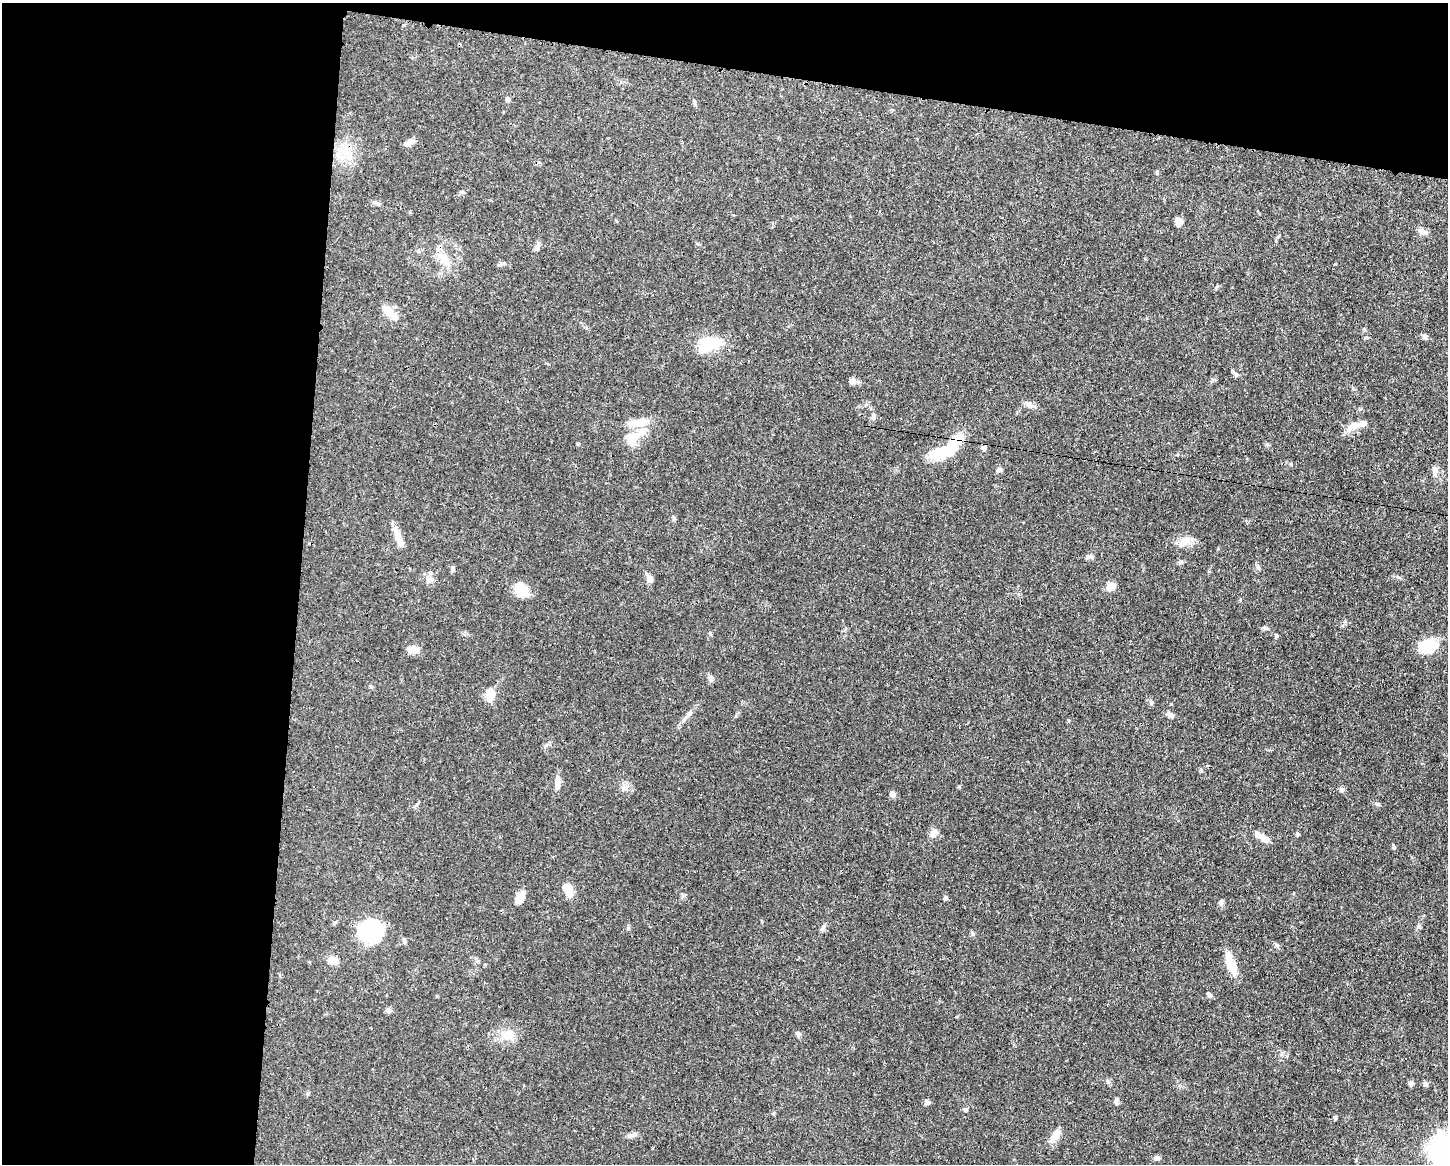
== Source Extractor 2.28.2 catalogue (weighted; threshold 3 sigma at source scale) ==
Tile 1 of 3 x 4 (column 1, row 1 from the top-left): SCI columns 112-1557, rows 3491-4652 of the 4670 x 4659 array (HDU 1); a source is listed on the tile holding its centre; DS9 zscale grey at full resolution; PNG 1450 x 1166 px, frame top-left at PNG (2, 3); no overlay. Shown black and unused: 27% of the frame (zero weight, under 3 of 4 exposures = <1% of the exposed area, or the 3 px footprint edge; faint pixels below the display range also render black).
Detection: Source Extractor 2.28.2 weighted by HDU 2 'WHT'; one run over the whole footprint, this tile lists its part. Background 0.0571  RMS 0.0033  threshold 0.0149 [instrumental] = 3 sigma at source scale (4.5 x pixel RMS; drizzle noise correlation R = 1.50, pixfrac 1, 0.05/0.05 arcsec/px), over >= 5 px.
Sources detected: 79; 2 inside a brighter object's white glare — not listed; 2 inside a brighter listed object's ellipse — not listed separately; the other 75 listed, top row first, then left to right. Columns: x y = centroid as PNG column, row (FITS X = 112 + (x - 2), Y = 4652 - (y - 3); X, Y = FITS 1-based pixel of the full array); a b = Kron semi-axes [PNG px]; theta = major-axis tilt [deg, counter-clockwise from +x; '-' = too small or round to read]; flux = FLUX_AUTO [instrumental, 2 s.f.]
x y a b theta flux
507 99 7 6 - 0.74
694 101 6 4 -72 0.43
408 143 12 7 22 1.8
345 151 17 12 -44 5.5
1157 172 5 4 - 0.39
1178 221 8 6 -80 2.7
1422 232 13 7 -20 1.4
538 244 9 4 -78 0.74
444 258 19 11 -50 4.6
500 265 7 4 19 0.61
390 312 26 9 -46 4
1425 336 7 6 - 0.82
709 344 27 15 11 12
1236 374 8 6 -50 0.86
1212 380 6 4 72 0.49
853 381 9 7 -2 1.5
1030 405 13 7 -28 1.6
873 416 11 4 -86 0.82
1360 424 25 8 16 3.9
632 438 25 16 36 6.4
957 439 22 12 45 6
984 448 7 6 - 0.79
939 453 25 13 9 11
999 470 7 7 - 0.74
1435 471 13 6 85 1.5
674 518 6 4 -88 0.49
398 538 27 8 -67 3.1
1184 542 16 10 37 3.2
1091 556 8 6 13 0.97
1180 562 8 4 27 0.62
1258 567 6 4 -19 0.51
452 568 8 4 82 0.56
649 578 12 7 -69 1.6
429 580 10 8 13 1.7
1111 586 9 8 - 2.9
521 590 16 13 -76 6.3
1276 636 5 4 - 0.47
1426 645 27 14 32 6.8
413 649 14 9 5 2.7
490 694 14 9 86 5
690 713 8 5 27 0.87
1170 715 8 6 -4 0.9
1201 770 6 3 -71 0.39
557 782 20 6 88 2
1342 790 7 5 2 0.76
892 794 7 6 - 1.4
416 805 8 3 55 0.54
933 833 11 8 33 1.6
1298 834 5 4 - 0.49
1265 839 16 8 -25 2.6
1393 846 7 3 -71 0.42
568 889 14 7 -66 5.6
520 897 16 9 61 2.6
945 898 6 5 - 0.55
1221 902 7 6 - 0.85
823 928 11 4 51 0.85
371 931 19 18 - 29
972 933 6 4 -72 0.5
404 940 7 5 -64 0.65
332 960 13 9 -6 2.4
1231 964 29 10 -69 5.6
1209 995 8 5 -53 0.68
388 1010 8 6 -25 0.84
798 1034 8 6 -38 0.81
508 1035 20 16 2 5.3
1411 1083 6 6 - 0.94
1425 1084 6 6 - 0.75
308 1093 6 4 72 0.43
1117 1101 11 5 79 0.88
927 1102 7 6 - 0.73
965 1110 6 5 - 0.57
1335 1117 7 3 71 0.4
632 1135 13 6 13 1.2
1055 1136 18 7 57 3.3
1157 1158 8 6 8 0.88
Overlapping masked pixels (flux is a lower limit): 1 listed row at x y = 957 439
Unlisted compact peaks at least as high as the median listed source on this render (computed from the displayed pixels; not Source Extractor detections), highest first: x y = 1398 577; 710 678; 959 786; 628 928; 1291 464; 1277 945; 1265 628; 1379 804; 1418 927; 1364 329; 1216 288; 1151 703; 371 687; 1345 621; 684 895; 710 633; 1171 704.